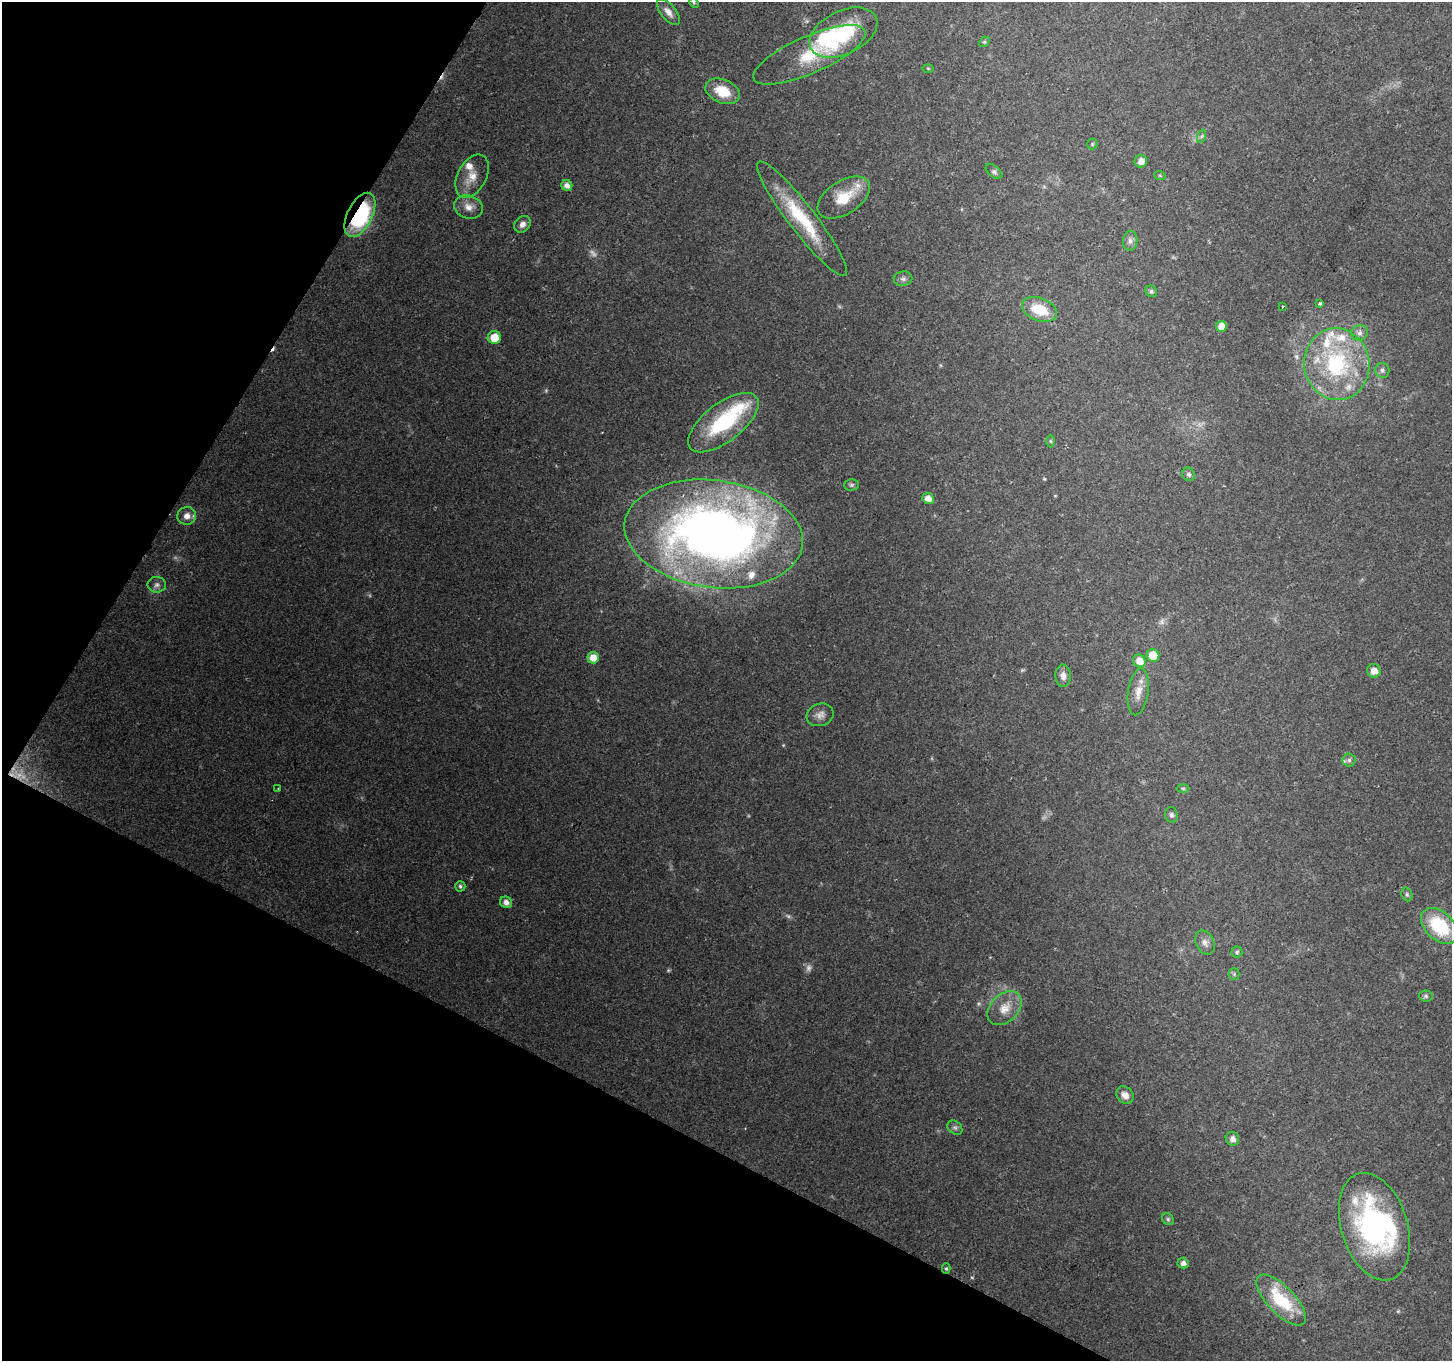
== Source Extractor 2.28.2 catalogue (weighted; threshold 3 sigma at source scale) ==
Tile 9 of 4 x 4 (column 1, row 3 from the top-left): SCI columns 1-1450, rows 1556-2914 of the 5806 x 5894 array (HDU 1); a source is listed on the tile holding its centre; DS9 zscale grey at full resolution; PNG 1454 x 1363 px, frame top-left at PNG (2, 2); each listed source drawn as its Kron ellipse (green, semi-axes under 4 px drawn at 4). Shown black and unused: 26% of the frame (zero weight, under 2 of 3 exposures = <1% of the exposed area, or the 3 px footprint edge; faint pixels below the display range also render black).
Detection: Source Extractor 2.28.2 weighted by HDU 2 'WHT'; one run over the whole footprint, this tile lists its part. Background 0.139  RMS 0.0073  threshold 0.0327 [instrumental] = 3 sigma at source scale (4.5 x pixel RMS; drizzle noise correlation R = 1.50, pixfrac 1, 0.0396/0.0396 arcsec/px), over >= 5 px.
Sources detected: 86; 6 too faint to see at this stretch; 2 inside a brighter object's white glare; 2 cosmic-ray / hot-pixel residue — neither listed nor drawn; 10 inside a brighter listed object's ellipse — not listed separately; the other 66 listed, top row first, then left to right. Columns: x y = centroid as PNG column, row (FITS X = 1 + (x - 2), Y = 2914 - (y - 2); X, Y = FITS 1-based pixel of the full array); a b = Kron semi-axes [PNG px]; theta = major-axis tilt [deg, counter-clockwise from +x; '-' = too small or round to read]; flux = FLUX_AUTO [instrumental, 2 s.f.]
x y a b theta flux
694 3 5 4 - 0.8
668 12 15 7 -51 5.3
843 33 36 21 26 45
984 42 6 4 42 0.91
809 55 60 18 24 35
928 68 5 3 - 0.72
723 91 18 11 -23 18
1202 136 7 4 70 1.3
1092 144 5 5 - 0.89
1141 161 6 6 - 4.7
994 171 10 5 -38 1.9
472 176 23 14 62 12
1160 176 6 3 -20 0.74
567 185 6 5 - 4
844 198 29 16 33 23
468 207 14 11 -17 6.5
360 215 24 12 63 78
802 219 71 13 -52 42
522 224 9 7 49 3.9
1130 241 10 7 83 3
903 279 9 7 8 2.5
1151 291 6 5 - 1.4
1320 303 4 3 - 1.5
1283 306 2 2 - 0.67
1039 309 18 11 -21 21
1221 326 5 5 - 7.4
1360 333 8 7 - 3.1
494 338 6 6 - 13
1337 364 36 32 -80 76
1382 370 7 7 - 2.7
723 423 42 19 38 63
1050 441 6 4 -89 0.89
1189 474 7 6 - 2.3
851 485 7 5 1 1.5
928 498 6 5 - 5.9
187 516 9 8 - 5.1
714 534 90 53 -7 590
157 585 9 8 - 2.9
1153 655 6 6 - 13
593 658 6 5 - 7.7
1139 661 7 6 - 7.6
1374 671 7 6 - 5.8
1063 676 11 7 -87 4.5
1138 692 24 10 82 8.5
820 715 14 11 19 4.9
1349 760 6 6 - 1.9
278 788 3 3 - 0.72
1183 788 6 4 -2 1
1171 815 8 6 -75 2
460 886 5 5 - 1.3
1407 894 7 5 -69 1.4
506 902 6 5 - 3.9
1439 926 21 14 -44 40
1205 943 13 9 -62 4.1
1237 952 5 5 - 1.2
1234 974 5 5 - 1.1
1426 996 6 5 - 1.5
1004 1008 20 14 44 11
1125 1095 9 7 -46 4.8
955 1128 8 6 -41 1.8
1232 1139 7 6 - 3.5
1168 1219 6 5 - 1.3
1374 1227 55 33 -73 150
1183 1263 6 5 - 3
946 1268 5 4 - 1
1281 1300 32 13 -46 38
Overlapping masked pixels (flux is a lower limit): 1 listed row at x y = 360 215